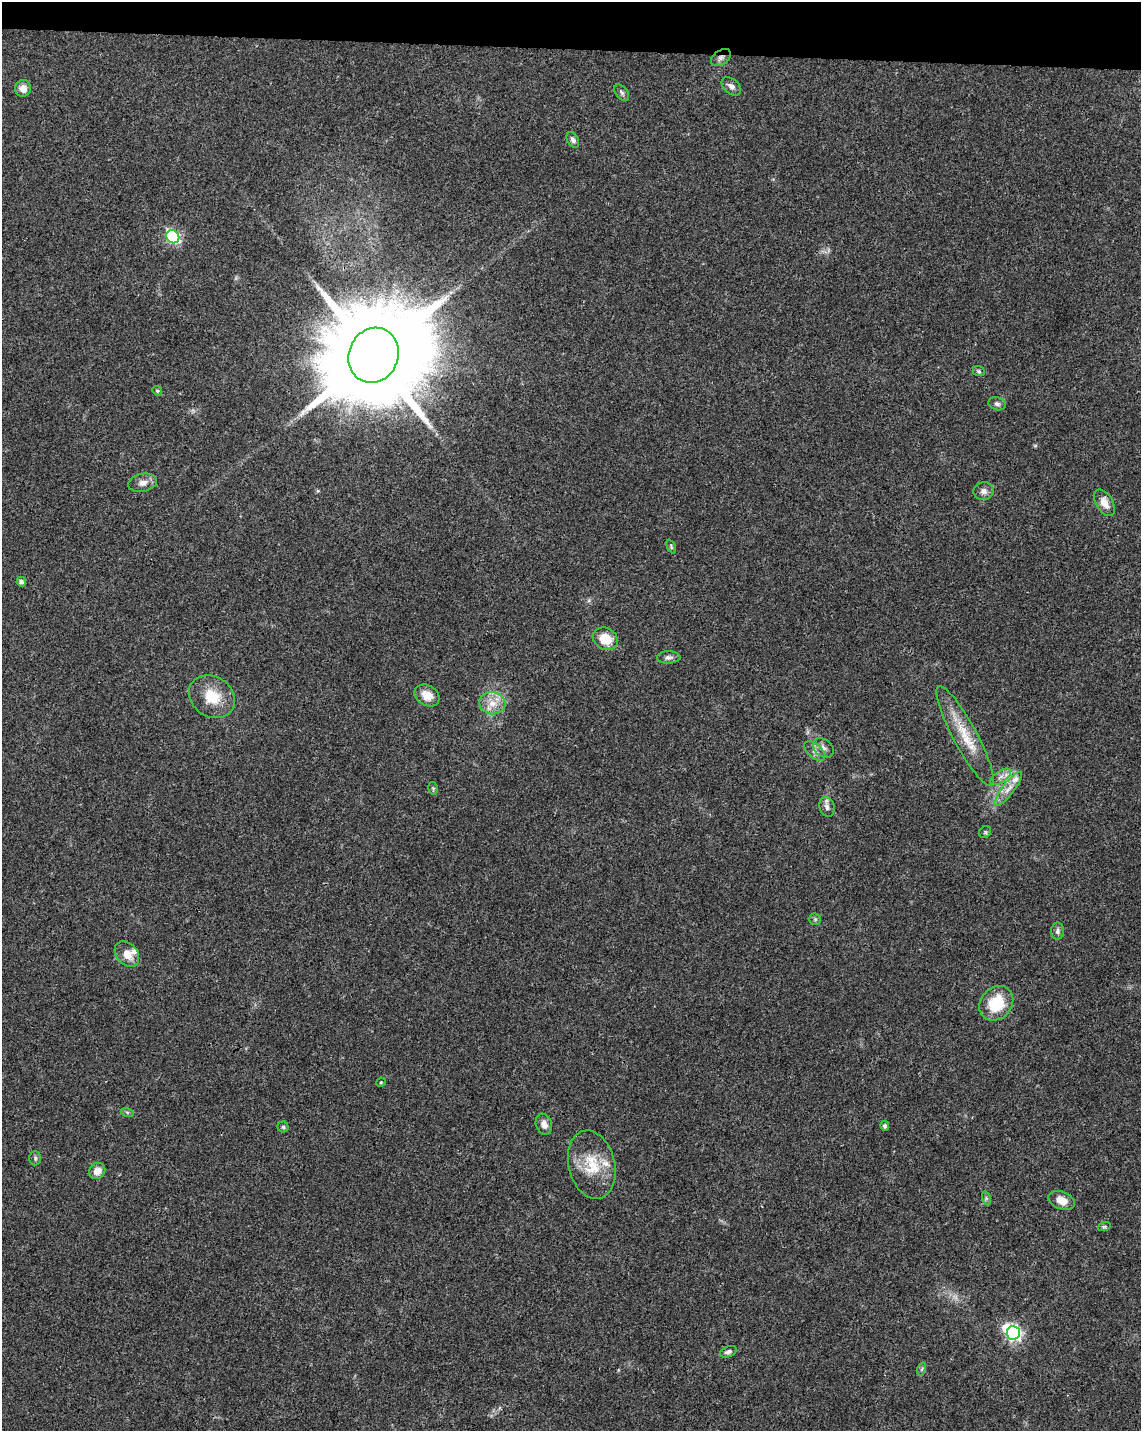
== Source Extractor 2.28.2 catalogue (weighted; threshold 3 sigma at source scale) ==
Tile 2 of 4 x 3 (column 2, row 1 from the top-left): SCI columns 1141-2279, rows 3087-4515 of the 4568 x 4800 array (HDU 1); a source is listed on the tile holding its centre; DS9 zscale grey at full resolution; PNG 1143 x 1433 px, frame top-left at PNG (2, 2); each listed source drawn as its Kron ellipse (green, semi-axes under 4 px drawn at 4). Shown black and unused: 3% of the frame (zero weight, under 3 of 4 exposures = <1% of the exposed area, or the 3 px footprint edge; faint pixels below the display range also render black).
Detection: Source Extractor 2.28.2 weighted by HDU 2 'WHT'; one run over the whole footprint, this tile lists its part. Background 0.0473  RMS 0.0036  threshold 0.0163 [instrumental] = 3 sigma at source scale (4.5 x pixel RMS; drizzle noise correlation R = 1.50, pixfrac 1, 0.0396/0.0396 arcsec/px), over >= 5 px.
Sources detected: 50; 1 inside a brighter object's white glare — neither listed nor drawn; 3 inside a brighter listed object's ellipse — not listed separately; the other 46 listed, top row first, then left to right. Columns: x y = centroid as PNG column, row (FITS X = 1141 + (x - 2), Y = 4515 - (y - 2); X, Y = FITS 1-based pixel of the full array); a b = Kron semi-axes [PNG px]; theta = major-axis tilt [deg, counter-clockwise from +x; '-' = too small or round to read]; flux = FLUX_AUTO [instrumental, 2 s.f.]
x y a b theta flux
721 58 11 7 34 1.6
731 86 11 7 -40 1.6
23 88 8 8 - 2.8
622 93 9 6 -52 0.91
573 140 8 5 -61 1.2
173 237 7 6 - 47
374 355 28 24 67 9600
979 371 6 5 - 0.58
157 391 5 4 - 0.51
997 404 9 6 -18 1
143 483 14 9 11 2.5
984 491 10 9 - 1.8
1104 503 15 8 -59 3.6
671 546 7 4 -65 0.52
21 582 4 4 - 1.2
605 639 13 10 -31 7.4
669 657 11 6 1 1.3
427 695 13 10 -30 4.3
212 697 24 20 -34 10
492 703 13 11 -7 4.6
965 736 56 12 -62 12
823 748 11 8 -39 1.8
815 751 12 7 -41 1.8
1001 777 12 5 35 1.9
433 788 6 4 -79 0.49
1008 789 21 6 52 3.2
827 807 10 7 -71 1.8
985 832 6 5 - 0.59
815 919 6 5 - 0.7
1057 931 8 6 89 1.1
127 954 14 10 -50 4.6
996 1003 19 15 48 13
381 1082 5 4 - 0.37
127 1112 6 4 -18 0.54
544 1124 11 8 -71 2.2
885 1126 4 4 - 0.92
283 1127 5 5 - 0.64
35 1158 7 5 89 0.72
592 1165 35 23 -76 13
97 1171 9 7 49 3
986 1198 7 4 -72 0.65
1061 1200 14 8 -22 4
1104 1227 6 4 19 0.55
1013 1333 7 6 - 80
728 1352 9 5 21 1
922 1369 7 4 71 0.59
Overlapping masked pixels (flux is a lower limit): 1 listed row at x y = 721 58